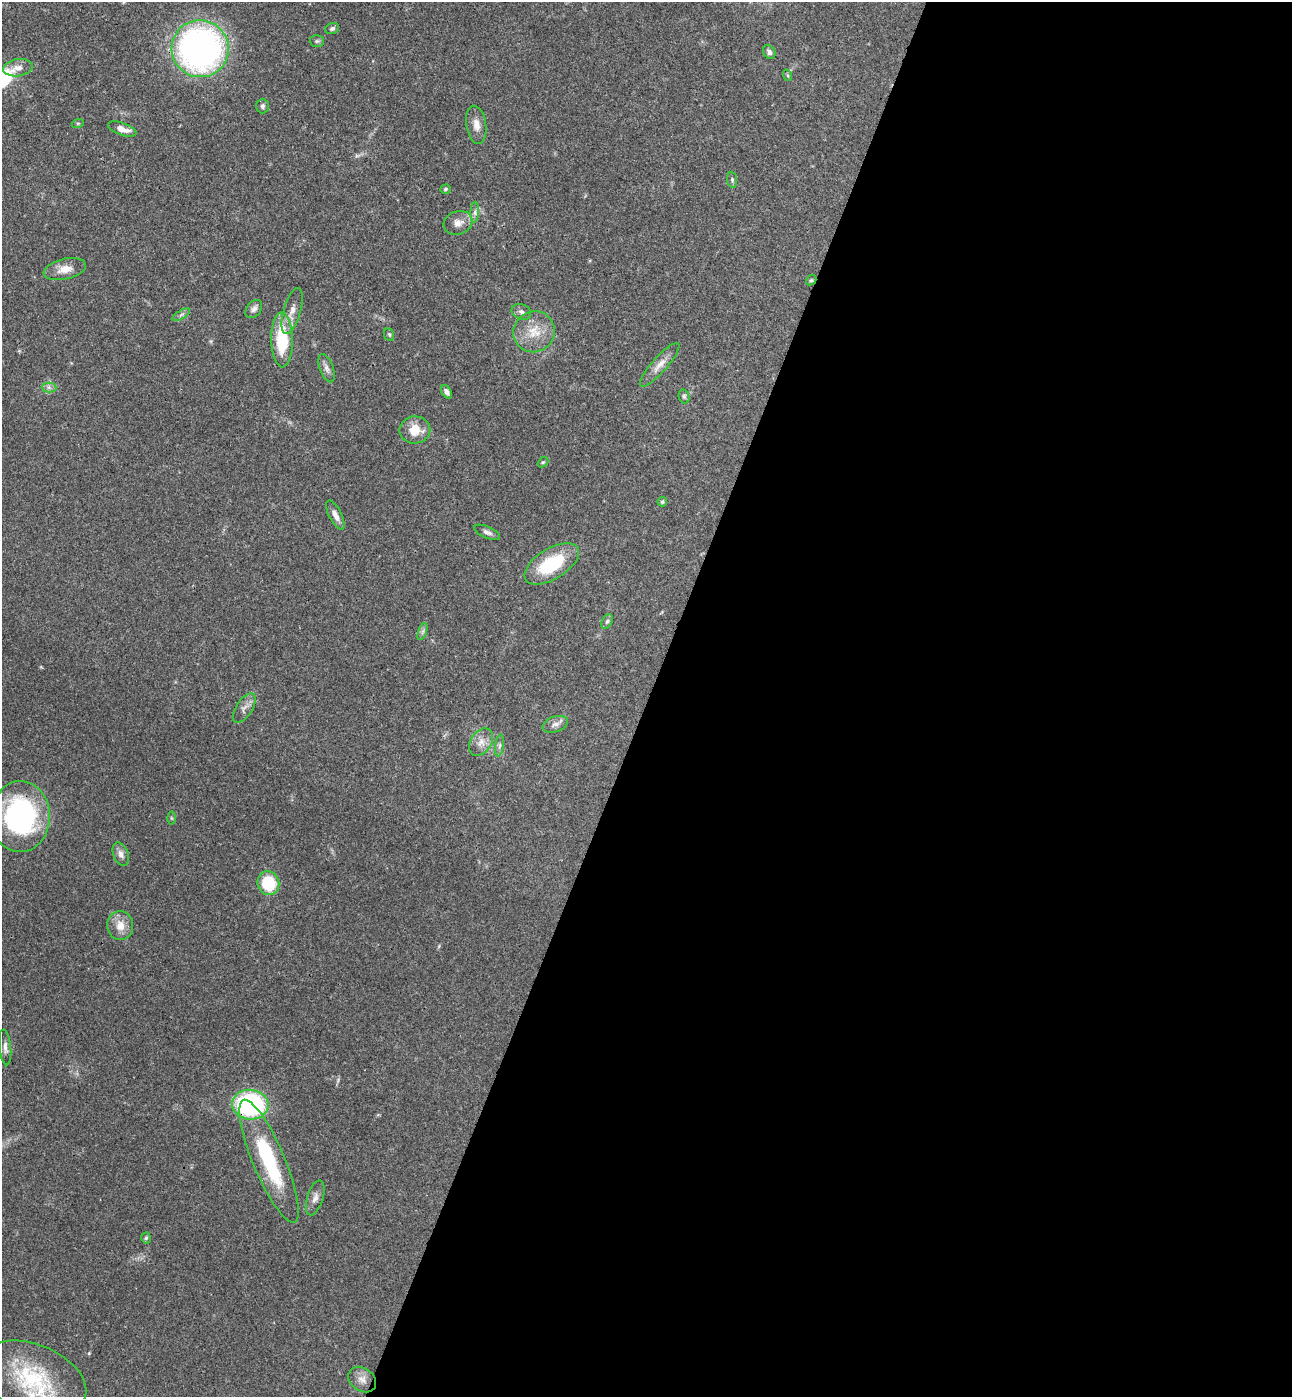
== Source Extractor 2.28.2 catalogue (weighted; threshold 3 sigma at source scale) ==
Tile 12 of 4 x 4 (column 4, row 3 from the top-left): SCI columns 4062-5351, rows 1427-2821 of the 5679 x 5641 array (HDU 1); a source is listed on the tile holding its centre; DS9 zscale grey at full resolution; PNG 1294 x 1399 px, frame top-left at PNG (2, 2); each listed source drawn as its Kron ellipse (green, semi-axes under 4 px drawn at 4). Shown black and unused: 50% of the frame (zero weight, under 3 of 4 exposures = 6% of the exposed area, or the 3 px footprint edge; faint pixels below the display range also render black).
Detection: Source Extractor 2.28.2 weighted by HDU 2 'WHT'; one run over the whole footprint, this tile lists its part. Background 0.0613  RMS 0.003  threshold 0.0137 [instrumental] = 3 sigma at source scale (4.5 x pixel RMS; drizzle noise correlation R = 1.50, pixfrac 1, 0.05/0.05 arcsec/px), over >= 5 px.
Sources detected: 54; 2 inside a brighter listed object's ellipse — not listed separately; the other 52 listed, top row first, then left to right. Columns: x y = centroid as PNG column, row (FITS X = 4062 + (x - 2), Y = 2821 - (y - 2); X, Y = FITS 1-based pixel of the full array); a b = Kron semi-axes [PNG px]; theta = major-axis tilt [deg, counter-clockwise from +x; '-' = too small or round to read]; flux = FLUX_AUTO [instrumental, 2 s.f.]
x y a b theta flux
332 29 7 5 23 0.77
317 41 7 6 - 0.6
200 49 29 28 - 120
769 52 7 5 -56 0.94
18 68 15 8 8 2.4
787 75 6 4 -72 0.42
262 106 7 6 - 0.81
78 123 6 4 18 0.37
476 125 19 10 -81 2.8
122 129 15 6 -19 2.6
732 180 8 5 -83 0.58
445 189 5 4 - 0.49
475 212 10 4 86 0.89
458 223 15 11 18 2.6
65 269 21 10 13 3.5
811 280 5 4 - 0.45
254 309 10 7 52 1.3
292 311 24 8 74 3.2
521 312 10 7 -23 1.2
181 315 10 4 30 0.8
534 332 21 20 - 7.2
389 335 6 5 - 0.45
282 340 27 11 -89 16
660 365 28 7 48 3.2
326 368 15 6 -69 1.5
49 387 7 5 -1 0.84
447 392 7 4 -57 1.2
684 396 7 5 -75 0.59
415 430 15 13 2 5.6
543 462 6 4 40 0.41
662 502 5 4 - 0.54
335 515 16 6 -63 2.1
487 532 14 5 -23 1.2
552 564 30 15 31 18
607 621 8 5 62 0.67
423 631 9 4 71 0.73
244 708 17 8 57 1.9
555 724 13 7 19 1.7
481 742 15 10 55 2.8
499 746 11 4 81 0.81
20 817 35 29 88 54
171 818 6 4 -89 0.46
121 854 12 7 -68 1.7
268 883 12 11 - 12
120 926 14 13 - 4
5 1047 18 6 -84 1.6
250 1105 18 15 -6 53
269 1161 66 16 -67 27
315 1198 18 8 72 2
146 1238 5 4 - 0.48
32 1378 56 34 -21 28
362 1379 15 11 -36 2.5
Overlapping masked pixels (flux is a lower limit): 2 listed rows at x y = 20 817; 250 1105